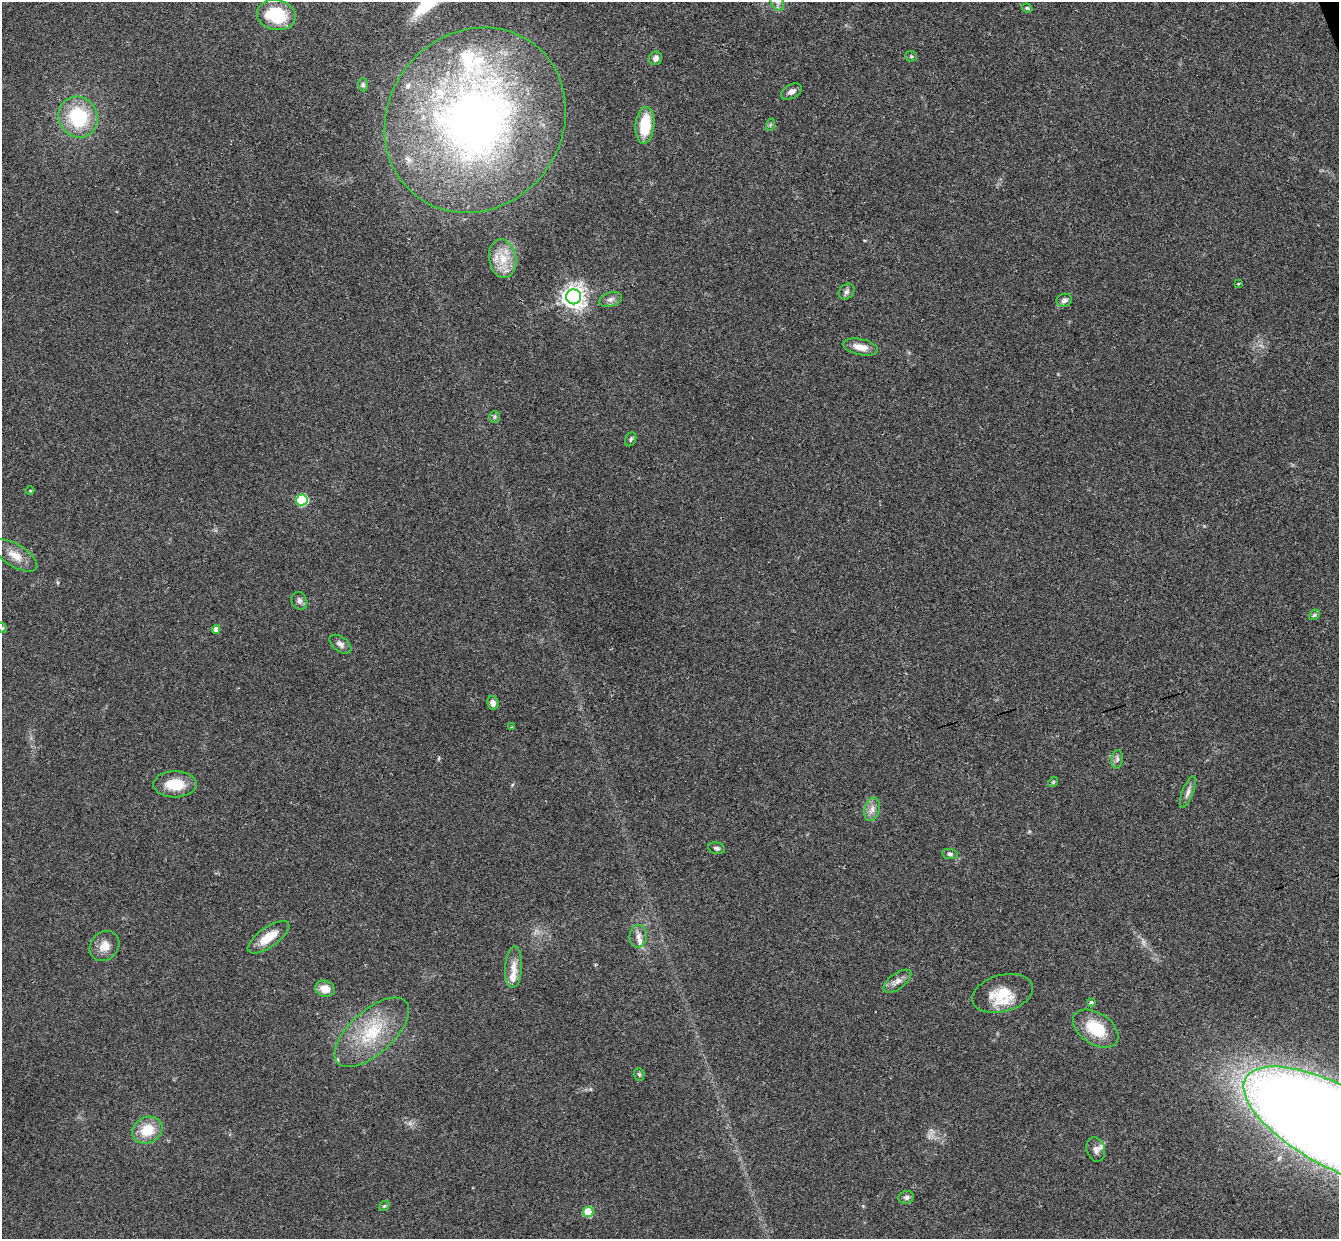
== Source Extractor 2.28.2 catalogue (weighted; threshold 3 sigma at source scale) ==
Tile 10 of 4 x 4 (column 2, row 3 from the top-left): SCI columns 1394-2730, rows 1408-2644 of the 5460 x 5411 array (HDU 1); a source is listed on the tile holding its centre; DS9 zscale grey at full resolution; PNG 1341 x 1241 px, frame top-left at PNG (2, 2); each listed source drawn as its Kron ellipse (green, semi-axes under 4 px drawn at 4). Shown black and unused: <1% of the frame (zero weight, under 3 of 4 exposures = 6% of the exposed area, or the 3 px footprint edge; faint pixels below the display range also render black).
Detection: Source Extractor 2.28.2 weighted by HDU 2 'WHT'; one run over the whole footprint, this tile lists its part. Background 0.063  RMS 0.0051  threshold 0.023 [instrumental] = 3 sigma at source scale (4.5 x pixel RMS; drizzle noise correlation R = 1.50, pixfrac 1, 0.05/0.05 arcsec/px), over >= 5 px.
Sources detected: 62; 8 inside a brighter listed object's ellipse — not listed separately; the other 54 listed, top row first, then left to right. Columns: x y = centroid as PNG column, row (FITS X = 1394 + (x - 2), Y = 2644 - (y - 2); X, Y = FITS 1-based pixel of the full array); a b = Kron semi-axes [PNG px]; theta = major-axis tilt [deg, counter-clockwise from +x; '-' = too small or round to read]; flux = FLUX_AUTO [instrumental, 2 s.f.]
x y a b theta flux
777 2 9 6 -62 2.3
1027 8 5 4 - 0.72
276 15 19 15 -12 21
911 56 5 5 - 0.72
655 58 7 6 - 1.8
363 85 6 5 - 0.97
791 91 11 7 27 2.3
78 117 21 19 -59 31
475 120 96 87 52 340
645 125 18 9 85 19
770 125 6 4 71 0.77
503 259 19 13 -81 11
1238 284 4 2 - 0.76
846 292 9 7 45 1.6
574 297 7 7 - 400
611 299 11 7 19 2.1
1064 300 8 6 16 1.9
860 347 18 8 -12 5.4
495 417 6 5 - 0.88
631 439 7 5 65 0.99
30 491 4 4 - 0.56
302 500 6 5 - 41
15 556 25 11 -32 6.9
299 601 9 7 -63 1.8
1314 615 6 4 43 0.79
2 628 6 4 -43 0.7
216 629 4 4 - 2.7
340 644 12 7 -37 2.4
493 703 7 5 -79 2.6
512 727 3 3 - 0.59
1117 759 9 6 82 1.6
1053 782 5 4 - 0.61
175 784 22 13 0 12
1188 792 17 5 69 2.5
872 809 12 7 73 3.2
716 848 9 5 -12 1.3
950 854 8 5 -8 1.3
638 936 11 8 82 3.3
268 937 24 10 35 9.4
104 946 16 13 48 5.8
514 967 21 8 86 5.1
897 981 16 8 36 3.3
325 989 10 8 -20 6.2
1002 993 31 18 15 15
1091 1002 3 3 - 1.2
1096 1029 25 15 -33 19
372 1032 46 22 42 29
639 1074 6 5 - 0.86
1336 1127 103 40 -28 2000
147 1130 16 13 27 12
1096 1150 12 9 -72 3.1
906 1197 8 6 14 1.6
384 1206 6 4 41 0.71
588 1212 5 5 - 20
Overlapping masked pixels (flux is a lower limit): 1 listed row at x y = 1336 1127
Isophote crosses this tile's border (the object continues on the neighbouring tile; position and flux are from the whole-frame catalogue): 3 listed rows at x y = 777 2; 2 628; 1336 1127